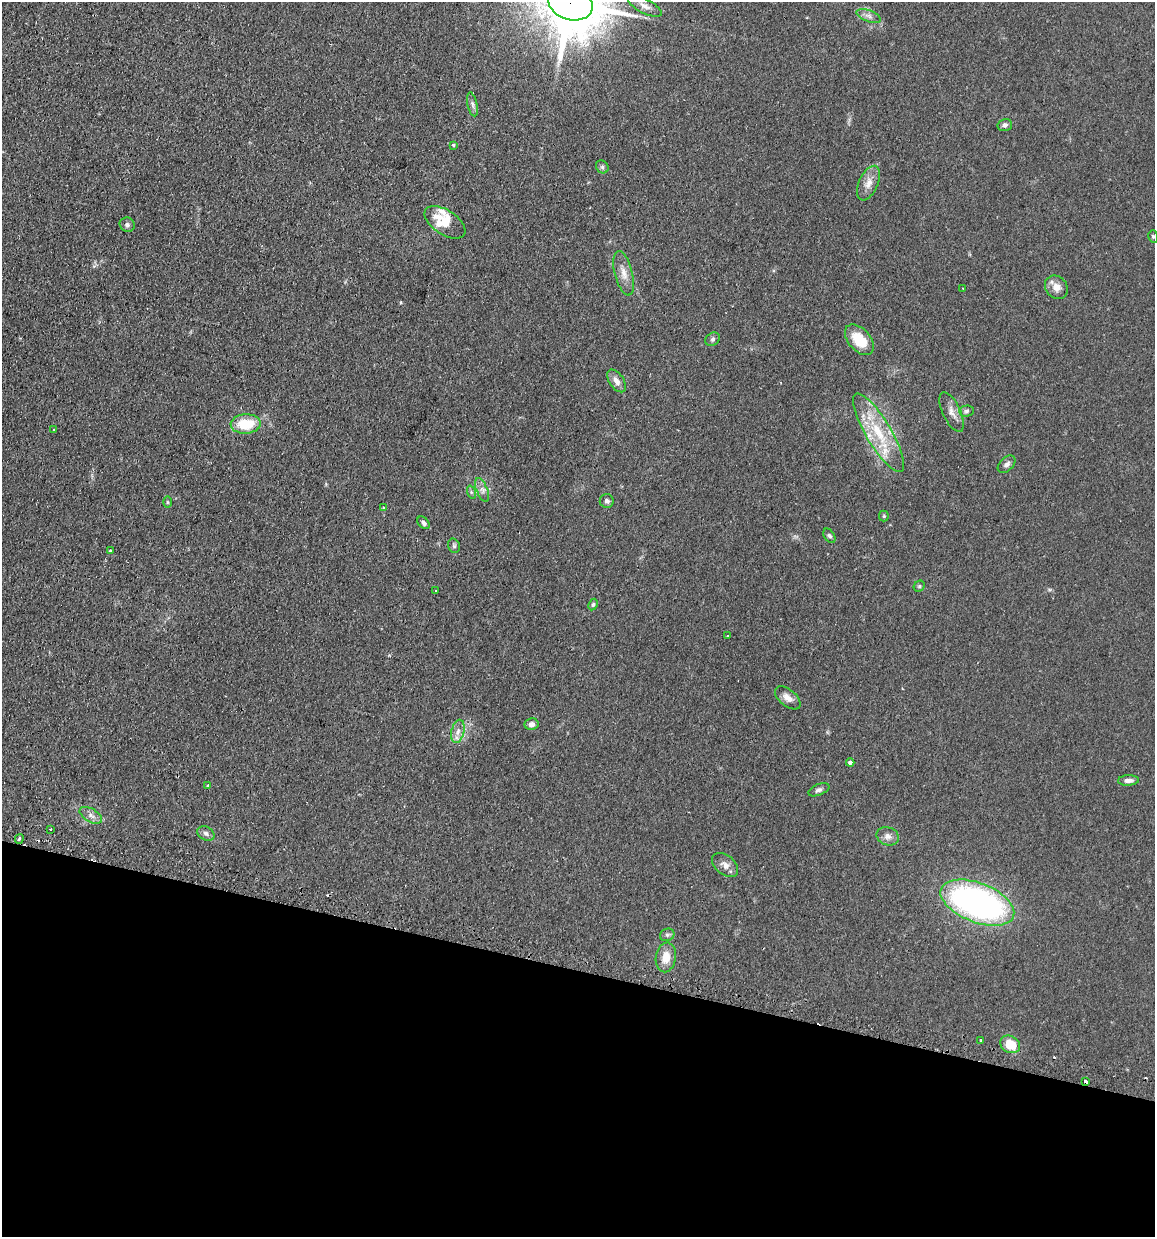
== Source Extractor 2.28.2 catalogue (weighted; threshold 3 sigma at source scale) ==
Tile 15 of 4 x 4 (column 3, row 4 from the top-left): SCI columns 2457-3609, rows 30-1264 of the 5030 x 5000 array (HDU 1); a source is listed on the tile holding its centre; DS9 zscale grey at full resolution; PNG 1157 x 1239 px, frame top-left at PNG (2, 2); each listed source drawn as its Kron ellipse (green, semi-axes under 4 px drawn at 4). Shown black and unused: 22% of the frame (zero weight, under 2 of 3 exposures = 4% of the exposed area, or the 3 px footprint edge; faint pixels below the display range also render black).
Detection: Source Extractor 2.28.2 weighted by HDU 2 'WHT'; one run over the whole footprint, this tile lists its part. Background 0.107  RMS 0.0075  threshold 0.0339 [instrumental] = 3 sigma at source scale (4.5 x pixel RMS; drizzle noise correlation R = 1.50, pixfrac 1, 0.05/0.05 arcsec/px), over >= 5 px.
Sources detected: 61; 1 cosmic-ray / hot-pixel residue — neither listed nor drawn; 4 inside a brighter listed object's ellipse — not listed separately; the other 56 listed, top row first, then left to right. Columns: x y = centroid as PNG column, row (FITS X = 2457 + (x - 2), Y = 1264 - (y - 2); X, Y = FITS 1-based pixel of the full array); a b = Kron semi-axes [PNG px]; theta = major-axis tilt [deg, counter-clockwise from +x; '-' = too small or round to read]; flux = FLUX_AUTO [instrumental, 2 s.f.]
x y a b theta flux
570 3 23 17 -19 6700
645 6 18 7 -27 4.8
869 16 13 5 -21 3.4
472 104 12 5 -78 2.2
1005 125 7 6 - 2.7
453 145 3 3 - 1.2
602 167 7 6 - 1.6
868 183 18 9 66 6.9
445 222 23 12 -33 16
127 225 7 7 - 2.3
1153 236 6 5 - 1.2
624 273 23 9 -76 7.6
1056 287 12 10 -48 6.7
963 289 2 2 - 0.43
713 339 8 6 34 1.7
859 340 18 11 -49 21
616 381 13 7 -55 4.7
967 411 7 5 2 1.8
952 412 21 9 -65 6.1
246 424 15 9 3 24
53 430 3 3 - 0.69
879 433 45 12 -59 31
1007 464 10 6 43 2.8
482 490 12 5 -68 3.5
471 492 7 4 -72 1.3
607 501 7 7 - 2.1
167 502 6 4 -89 0.88
384 507 3 3 - 1
884 516 5 5 - 0.96
424 523 7 5 -47 2.3
829 536 8 5 -56 1.6
454 546 7 5 -74 1.6
110 551 3 3 - 1.1
919 586 6 5 - 1.1
436 590 2 2 - 0.59
593 604 6 4 63 1.2
727 635 3 2 - 0.61
788 698 15 8 -40 5.4
531 724 7 6 - 3.3
458 731 12 6 76 4.6
850 762 4 4 - 2.1
1128 780 10 5 3 3.5
208 786 4 3 - 0.88
819 790 11 5 23 2.2
91 815 12 6 -30 3.9
51 829 3 2 - 0.96
206 833 9 6 -28 2.4
888 836 11 9 -20 4.3
19 839 5 3 - 1.1
725 865 15 9 -40 5.2
977 903 39 19 -21 250
667 935 7 6 - 1.7
666 957 15 10 80 10
981 1040 3 2 - 0.86
1010 1044 10 8 -28 18
1085 1081 3 3 - 11
Overlapping masked pixels (flux is a lower limit): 2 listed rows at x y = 570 3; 1085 1081
Isophote crosses this tile's border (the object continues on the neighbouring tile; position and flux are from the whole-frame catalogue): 1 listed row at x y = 570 3